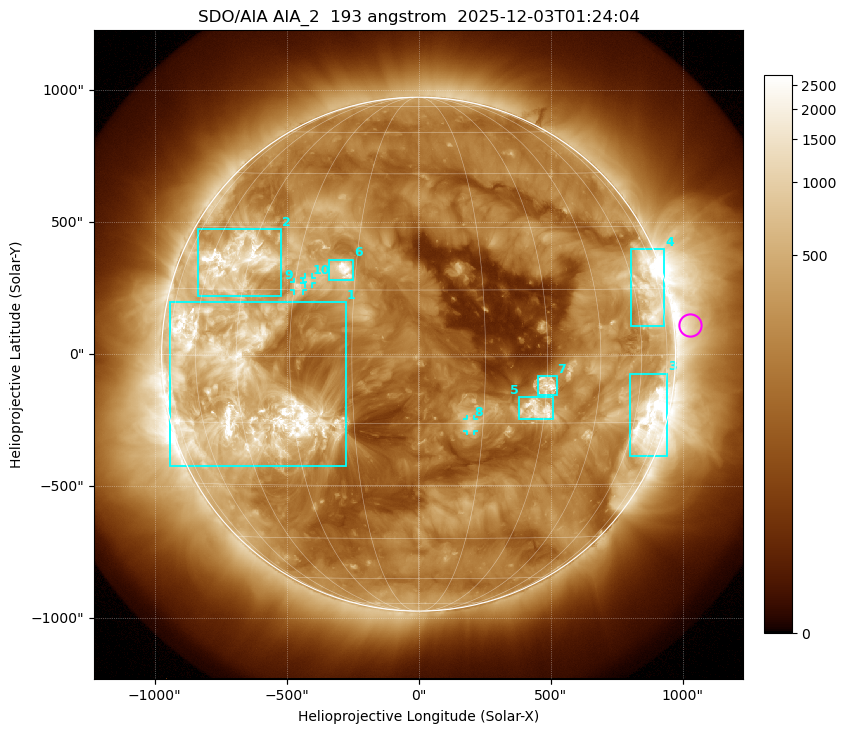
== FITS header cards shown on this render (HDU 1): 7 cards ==
TELESCOP= 'SDO/AIA '           / For AIA: SDO/AIA
INSTRUME= 'AIA_2   '           / For AIA: AIA_ATA1, AIA_ATA2, AIA_ATA3 or AIA_AT
WAVELNTH=                  193 / [angstrom] Wavelength
WAVEUNIT= 'angstrom'           / Wavelength unit: angstrom
DATE-OBS= '2025-12-03T01:24:04.843' / [ISO] Date when observation started; ISO 8
CTYPE1  = 'HPLN-TAN'           / CTYPE1: HPLN
CTYPE2  = 'HPLT-TAN'           / CTYPE2: HPLT

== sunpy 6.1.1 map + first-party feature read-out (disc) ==
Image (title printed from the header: SDO/AIA AIA_2  193 angstrom  2025-12-03T01:24:04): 1024 x 1024 px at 2.4 arcsec/px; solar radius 973 arcsec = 406 px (full disc in frame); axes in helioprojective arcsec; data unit not stated in the header (colour bar unlabelled)
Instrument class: DISC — disc imager (sunpy class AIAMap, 193 A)
Bright regions (active regions / flare kernels): reference = the median radial profile (limb darkening/brightening removed); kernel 9 px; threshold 5 sigma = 609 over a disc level ~209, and >= 1.15x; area >= 12 px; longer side >= 10 px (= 24 arcsec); searched inside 0.97 R_sun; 10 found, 10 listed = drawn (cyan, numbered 1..; 3 of them under ~33 arcsec drawn as corner ticks so the feature stays visible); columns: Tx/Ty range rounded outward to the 5 arcsec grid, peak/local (2 s.f.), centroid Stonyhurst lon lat
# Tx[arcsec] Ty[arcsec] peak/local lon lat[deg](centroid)
1 -945..-275 -425..200 15 -44 -7
2 -835..-520 220..475 15 -50 +21
3 800..940 -385..-75 13 +67 -14
4 805..930 105..400 9.9 +68 +15
5 380..510 -250..-160 8.7 +28 -12
6 -340..-245 280..360 18 -18 +20
7 450..525 -155..-85 12 +30 -6
8 185..210 -290..-245 5.9 +12 -15
9 -470..-440 240..275 6.2 -29 +16
10 -435..-405 265..290 5.9 -27 +17
Off-limb structures (1.02-1.3 R_sun): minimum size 162 px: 2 found; the strongest spans PA ~240..300 deg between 1.02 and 1.3 R_sun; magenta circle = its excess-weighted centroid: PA ~275 deg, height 1.06 R_sun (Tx ~1030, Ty ~110 arcsec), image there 3.4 x the reference